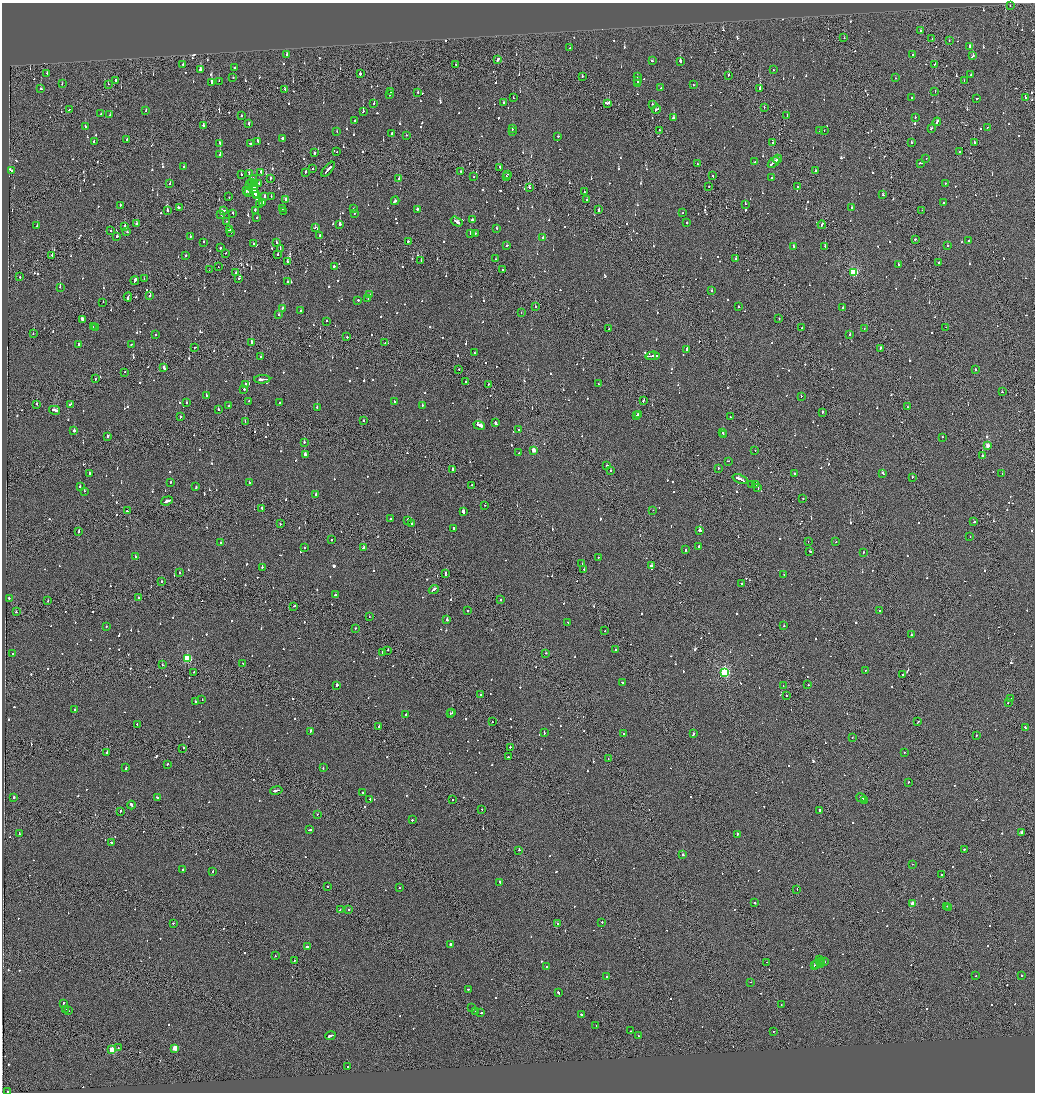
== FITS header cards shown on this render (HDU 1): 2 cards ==
NAXIS1  =                 2065
NAXIS2  =                 2180

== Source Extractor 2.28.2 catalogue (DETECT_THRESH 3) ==
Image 2065 x 2180 px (HDU 1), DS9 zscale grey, zoomed out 1/2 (1 PNG px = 2 x 2 image px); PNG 1037 x 1094 px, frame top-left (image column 1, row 2179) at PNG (2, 3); each listed source drawn as its Kron ellipse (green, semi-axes under 4 px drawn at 4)
Background -0.104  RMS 0.067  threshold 0.2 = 3 sigma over >= 5 px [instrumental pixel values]
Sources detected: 1386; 73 cannot appear on this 1/2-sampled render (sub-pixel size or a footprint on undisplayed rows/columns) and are neither listed nor drawn; of the other 1313, the 500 brightest by FLUX_AUTO listed and drawn (813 fainter detections omitted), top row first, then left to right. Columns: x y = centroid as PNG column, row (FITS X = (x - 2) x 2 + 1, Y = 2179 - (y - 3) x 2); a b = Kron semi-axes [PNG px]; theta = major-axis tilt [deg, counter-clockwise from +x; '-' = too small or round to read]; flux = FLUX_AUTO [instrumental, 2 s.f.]
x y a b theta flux
1010 5 2 1 - 310
920 31 2 1 - 120
844 38 2 2 - 88
932 39 2 1 - 370
949 41 2 1 - 90
970 46 2 2 - 180
570 48 3 2 - 170
913 54 2 2 - 100
287 55 2 2 - 680
973 56 2 2 - 460
498 59 3 2 - 1600
652 61 2 2 - 160
680 61 3 2 - 1100
456 64 2 1 - 140
935 64 2 1 - 240
183 65 2 2 - 92
234 68 2 2 - 92
200 70 2 2 - 240
773 70 2 1 - 170
47 73 2 2 - 120
360 74 2 2 - 810
729 75 2 2 - 140
970 75 2 2 - 160
582 76 2 2 - 100
637 77 2 2 - 130
233 78 2 2 - 100
896 78 2 1 - 290
116 80 2 2 - 510
219 81 2 1 - 230
638 81 2 2 - 220
964 81 2 2 - 130
211 83 2 2 - 1300
62 84 2 2 - 92
108 84 2 1 - 140
638 84 3 2 - 550
693 85 2 2 - 220
41 88 2 2 - 170
661 88 3 2 - 150
760 89 2 2 - 770
285 90 3 1 - 130
391 92 2 2 - 160
418 92 2 2 - 260
935 92 2 1 - 170
389 95 2 2 - 95
513 98 2 2 - 180
911 98 2 2 - 110
977 98 3 1 - 160
1025 98 2 1 - 90
374 103 2 2 - 310
503 103 2 2 - 98
607 103 4 2 - 140
652 104 2 2 - 230
764 107 2 1 - 110
69 109 3 2 - 190
656 109 5 2 - 450
146 110 2 2 - 93
363 111 2 2 - 690
101 114 2 2 - 680
110 115 2 2 - 120
787 115 2 2 - 290
241 116 2 2 - 210
673 117 3 2 - 420
915 117 2 2 - 100
355 120 2 2 - 94
937 122 4 2 - 330
249 124 3 2 - 130
203 125 3 2 - 140
85 127 2 2 - 110
987 127 2 1 - 88
931 128 3 2 - 130
512 129 2 2 - 110
659 130 2 2 - 85
819 130 2 2 - 88
824 130 2 1 - 710
337 131 2 1 - 180
512 131 2 2 - 150
392 133 2 2 - 100
406 135 2 2 - 110
558 136 2 2 - 110
282 138 2 2 - 220
127 140 3 2 - 170
258 141 3 2 - 120
94 142 2 2 - 130
911 142 2 2 - 120
974 142 2 2 - 1500
220 143 2 2 - 130
251 143 3 2 - 250
772 143 2 2 - 100
337 152 2 2 - 140
960 152 2 2 - 260
314 153 3 2 - 300
220 155 2 2 - 680
777 159 4 2 - 420
926 159 2 2 - 190
754 162 2 2 - 120
773 162 6 2 37 420
920 163 4 2 - 350
698 164 2 1 - 83
184 167 2 2 - 230
500 167 2 2 - 330
313 169 2 2 - 86
328 169 9 2 49 640
12 171 2 2 - 360
461 171 2 2 - 120
815 171 2 1 - 200
261 172 3 2 - 120
305 172 3 1 - 260
249 173 2 2 - 180
507 174 2 1 - 120
241 175 2 2 - 130
712 176 2 2 - 160
474 177 2 2 - 97
506 177 2 2 - 200
271 178 3 1 - 170
772 178 2 2 - 240
253 179 3 2 - 120
399 179 2 2 - 710
170 183 2 2 - 120
251 183 3 2 - 470
250 184 2 1 - 320
255 184 3 2 - 100
259 184 2 1 - 90
945 184 2 2 - 110
709 186 2 1 - 230
798 186 2 1 - 320
255 187 2 1 - 250
529 187 3 2 - 91
254 190 8 3 -72 4600
246 191 4 2 - 680
584 192 2 1 - 100
249 193 2 1 - 99
256 195 4 2 - 640
883 195 3 1 - 170
265 196 2 2 - 210
229 197 2 1 - 89
271 197 2 2 - 200
286 199 2 2 - 95
586 200 2 2 - 97
395 201 4 2 - 220
263 203 2 2 - 170
943 203 2 2 - 110
745 204 2 1 - 100
120 205 2 2 - 130
260 205 2 2 - 130
179 207 2 2 - 660
852 208 2 2 - 160
282 209 2 2 - 99
354 209 2 2 - 87
417 209 2 2 - 200
255 210 2 2 - 220
598 210 2 1 - 850
922 210 2 2 - 99
167 211 2 2 - 380
223 211 4 2 - 270
283 211 2 1 - 240
233 213 2 2 - 94
683 213 2 1 - 130
221 214 2 2 - 120
354 214 2 2 - 83
257 217 2 1 - 94
472 220 2 2 - 130
226 221 2 2 - 94
457 222 6 2 -32 400
687 223 2 2 - 500
136 224 2 2 - 1400
340 224 2 2 - 1600
822 225 4 2 - 240
37 226 2 2 - 620
125 226 2 2 - 1400
315 228 2 2 - 170
497 228 2 2 - 130
110 230 2 1 - 170
229 230 3 2 - 180
127 232 2 2 - 120
231 232 2 2 - 240
470 233 2 2 - 280
476 233 2 2 - 350
117 236 2 2 - 450
190 236 2 2 - 100
319 236 3 2 - 140
543 238 2 2 - 110
915 239 2 2 - 310
408 241 2 2 - 150
968 241 2 1 - 180
203 242 2 2 - 96
276 242 2 2 - 98
253 244 2 2 - 120
507 245 2 2 - 100
793 246 3 2 - 460
825 246 2 2 - 140
947 246 2 2 - 130
220 248 2 2 - 160
280 249 2 1 - 210
226 253 2 2 - 100
52 255 2 1 - 270
278 255 2 2 - 220
186 256 2 2 - 150
496 259 2 2 - 110
736 259 2 2 - 350
288 261 3 2 - 94
421 261 2 1 - 110
939 262 2 1 - 250
898 264 2 2 - 85
334 266 2 2 - 290
218 267 2 1 - 95
503 269 2 2 - 110
209 270 2 1 - 98
853 272 3 3 - 1200
236 273 2 2 - 91
20 277 2 1 - 180
239 278 2 2 - 110
144 279 2 1 - 240
135 281 4 2 - 490
288 282 2 2 - 200
60 287 2 2 - 630
711 290 2 2 - 100
370 295 2 2 - 150
150 296 2 2 - 730
128 297 4 2 - 240
368 299 2 2 - 100
358 300 2 2 - 250
103 302 2 1 - 360
535 307 2 2 - 110
739 307 2 2 - 110
843 308 2 2 - 290
282 309 2 2 - 230
300 311 2 2 - 130
521 313 2 1 - 91
279 315 2 2 - 110
779 318 2 1 - 110
82 319 3 2 - 160
327 321 2 2 - 92
93 327 2 2 - 89
95 327 2 2 - 98
946 327 2 1 - 100
802 328 3 2 - 260
609 329 2 2 - 100
864 329 2 2 - 92
33 333 2 2 - 87
850 334 2 2 - 270
155 335 2 2 - 120
346 337 3 2 - 150
252 343 3 2 - 1700
385 343 3 1 - 120
79 344 2 2 - 240
131 345 2 2 - 220
195 347 2 2 - 89
880 348 3 1 - 160
687 349 3 2 - 220
475 353 2 1 - 87
651 356 5 1 - 410
653 356 7 2 5 530
261 357 2 2 - 120
164 368 3 2 - 400
459 369 2 2 - 200
976 370 3 2 - 100
125 372 2 1 - 93
95 379 2 2 - 130
262 379 8 2 2 570
465 382 2 1 - 120
488 384 2 1 - 86
598 384 2 2 - 160
245 385 3 2 - 200
244 389 2 2 - 210
1002 392 2 2 - 150
206 396 3 2 - 480
801 396 2 2 - 120
643 400 3 1 - 370
249 401 2 1 - 120
186 402 2 2 - 110
394 402 2 2 - 130
279 403 2 2 - 190
36 404 2 2 - 530
70 404 2 2 - 140
229 405 2 2 - 99
422 405 2 2 - 250
317 407 2 2 - 280
908 407 2 2 - 98
55 410 5 2 - 340
218 410 2 2 - 180
822 412 2 2 - 130
638 414 2 2 - 230
637 416 2 2 - 110
180 417 2 2 - 120
730 417 2 2 - 88
364 420 2 2 - 120
245 422 2 1 - 120
495 423 2 2 - 680
479 425 6 2 -21 1600
518 430 2 2 - 250
74 431 2 2 - 600
723 432 3 2 - 210
724 435 2 2 - 150
107 436 2 2 - 930
942 437 2 2 - 230
304 442 2 2 - 140
987 446 2 2 - 130
533 450 3 2 - 220
755 451 2 2 - 110
519 453 2 2 - 86
305 455 2 2 - 350
982 456 3 2 - 1300
728 461 3 2 - 85
607 466 2 2 - 180
718 468 2 1 - 350
453 469 2 2 - 380
610 471 2 2 - 120
89 473 2 2 - 230
794 473 2 2 - 190
883 473 3 2 - 190
1002 474 2 2 - 240
912 477 2 2 - 120
740 479 8 2 -23 620
170 483 3 2 - 130
249 483 2 2 - 180
472 485 2 1 - 120
752 485 2 2 - 100
756 485 2 1 - 140
80 486 2 2 - 120
196 487 2 2 - 160
758 488 2 2 - 210
84 491 2 2 - 300
315 495 3 2 - 160
803 499 2 1 - 210
167 501 6 2 18 460
485 505 2 2 - 140
262 509 4 2 - 300
653 510 2 1 - 210
128 511 3 2 - 350
463 511 3 2 - 720
390 519 2 2 - 390
408 520 2 2 - 320
974 522 3 2 - 140
411 523 2 2 - 220
280 524 2 2 - 96
454 528 2 2 - 400
700 530 3 2 - 910
79 532 2 2 - 170
970 536 2 2 - 130
331 540 2 1 - 270
808 541 2 1 - 130
836 542 2 2 - 110
221 543 2 2 - 96
699 546 3 2 - 160
364 547 3 2 - 200
305 548 2 2 - 87
685 550 3 2 - 160
810 551 2 2 - 150
863 552 2 2 - 96
135 557 2 2 - 160
598 557 2 2 - 170
582 563 2 1 - 290
651 566 2 2 - 410
262 567 2 2 - 1100
584 569 2 2 - 95
179 573 2 2 - 150
445 574 4 1 - 260
784 574 2 1 - 85
161 582 2 2 - 290
742 584 3 2 - 160
434 590 5 2 - 470
335 595 2 2 - 220
138 598 2 1 - 250
9 599 2 2 - 180
500 599 2 2 - 130
48 601 2 1 - 120
294 606 3 2 - 450
467 610 2 1 - 430
880 611 2 2 - 580
16 612 2 2 - 87
369 616 2 1 - 110
447 620 2 2 - 830
568 622 2 2 - 88
784 626 2 2 - 480
106 627 2 2 - 150
355 628 2 2 - 110
605 631 2 1 - 110
912 635 3 2 - 100
388 650 2 2 - 130
615 650 2 2 - 160
382 652 2 2 - 440
13 653 2 2 - 140
546 653 2 2 - 86
187 659 3 3 - 1000
243 663 2 2 - 100
162 665 2 2 - 98
866 670 2 1 - 96
193 672 2 2 - 780
724 672 3 3 - 2000
903 675 2 2 - 140
622 682 2 2 - 140
337 685 2 2 - 620
808 685 2 2 - 140
783 686 2 1 - 160
480 695 2 2 - 110
787 695 2 2 - 110
202 699 2 1 - 170
1010 699 2 1 - 120
195 701 2 2 - 160
1008 702 2 1 - 89
74 710 2 2 - 180
452 713 2 1 - 210
450 714 2 2 - 600
406 715 2 2 - 140
492 722 2 2 - 140
918 722 2 1 - 160
137 724 2 2 - 100
379 726 2 2 - 130
1025 728 2 2 - 250
310 731 3 2 - 250
544 732 2 2 - 240
623 733 2 2 - 190
693 734 3 2 - 160
976 735 2 1 - 400
852 738 2 2 - 110
510 747 2 1 - 220
183 748 2 2 - 170
904 752 2 1 - 130
107 753 2 2 - 530
508 757 2 2 - 450
608 758 2 1 - 87
167 764 2 2 - 97
126 768 4 2 - 150
323 768 2 2 - 120
908 782 2 2 - 120
276 790 6 2 11 400
363 793 2 2 - 130
14 797 2 2 - 230
158 798 3 2 - 160
861 798 5 2 - 390
370 799 2 2 - 150
452 800 2 2 - 86
864 800 2 1 - 85
131 805 4 2 - 380
482 809 2 1 - 270
120 811 2 2 - 84
819 811 2 2 - 370
317 814 2 2 - 120
412 820 2 2 - 240
309 830 3 2 - 400
19 833 4 2 - 260
1022 833 3 2 - 110
737 834 3 2 - 350
111 843 3 2 - 180
964 849 2 2 - 420
519 850 2 2 - 83
682 855 2 2 - 2000
912 864 2 2 - 140
183 869 2 2 - 320
213 871 2 2 - 100
942 875 2 2 - 140
500 882 3 2 - 940
328 886 2 1 - 160
399 887 2 1 - 250
797 889 2 2 - 130
754 902 3 2 - 120
913 904 3 3 - 240
947 906 2 1 - 150
949 908 2 2 - 150
349 909 2 2 - 110
340 910 2 1 - 110
602 922 3 2 - 160
173 923 2 2 - 130
558 923 2 2 - 470
450 944 2 2 - 820
308 946 3 2 - 290
276 956 2 1 - 110
819 959 2 2 - 170
294 960 2 1 - 110
767 962 2 2 - 110
822 962 2 1 - 160
824 962 2 1 - 470
820 963 3 2 - 250
814 965 3 2 - 440
817 965 2 2 - 290
547 967 2 2 - 93
1021 975 2 2 - 250
976 976 2 2 - 120
607 977 2 2 - 180
751 982 2 2 - 84
468 990 3 2 - 160
558 992 3 2 - 170
63 1003 3 2 - 120
781 1005 2 1 - 120
472 1007 2 1 - 320
66 1009 2 1 - 120
68 1011 2 2 - 88
475 1011 2 2 - 150
481 1013 3 2 - 230
581 1014 2 2 - 330
596 1026 2 2 - 90
631 1031 2 2 - 130
774 1031 2 1 - 170
330 1036 5 2 - 380
638 1036 2 2 - 190
118 1048 2 2 - 99
175 1048 3 3 - 280
112 1050 3 3 - 550
348 1066 2 2 - 85
8 1091 2 1 - 120
At the frame edge (FLAGS 8, measured only in part): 1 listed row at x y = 8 1091
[813 fainter detections neither listed nor drawn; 73 sub-pixel or undisplayed-footprint detections neither listed nor drawn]